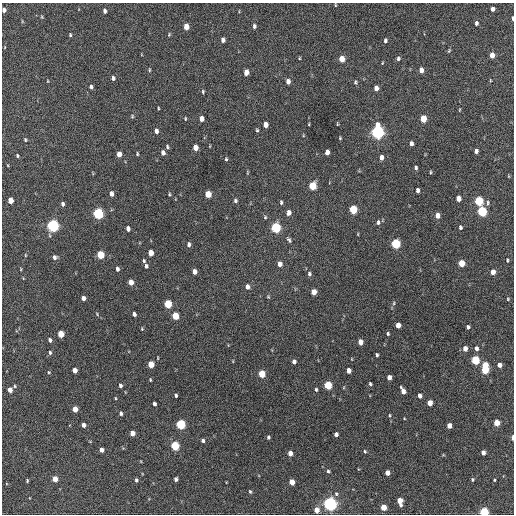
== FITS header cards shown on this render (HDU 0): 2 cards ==
NAXIS1  =                  512 / Axis length
NAXIS2  =                  512 / Axis length

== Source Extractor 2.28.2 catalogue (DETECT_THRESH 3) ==
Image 512 x 512 px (HDU 0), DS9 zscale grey, 1 PNG px = 1 image px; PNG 516 x 516 px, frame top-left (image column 1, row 512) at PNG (2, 3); no overlay
Background 515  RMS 15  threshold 43.7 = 3 sigma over >= 5 px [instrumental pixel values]
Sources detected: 180; all 180 listed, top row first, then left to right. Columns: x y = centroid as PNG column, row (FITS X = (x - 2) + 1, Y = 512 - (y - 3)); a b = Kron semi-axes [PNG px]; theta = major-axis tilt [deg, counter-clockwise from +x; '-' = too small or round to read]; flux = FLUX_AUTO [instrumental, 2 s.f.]
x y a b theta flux
335 5 4 3 - 870
493 9 4 4 - 3700
4 10 4 4 - 3400
105 11 5 3 - 2700
42 17 5 4 - 910
512 18 4 2 - 1800
22 21 5 3 - 920
476 23 5 4 - 2400
186 26 5 4 - 11000
254 26 5 4 - 2400
70 35 4 3 - 1100
169 35 5 4 - 990
223 40 5 4 - 3500
385 40 5 3 - 2000
5 47 4 3 - 610
449 51 6 4 68 1100
492 55 5 4 - 8500
299 58 4 3 - 800
398 58 5 4 - 2000
342 59 5 4 - 14000
382 63 4 3 - 760
149 70 6 3 -83 980
421 70 5 4 - 6000
246 72 5 4 - 9400
113 78 5 4 - 2600
490 80 5 3 - 760
48 81 4 2 - 710
288 81 5 4 - 4800
355 82 6 5 - 1600
91 87 5 3 - 2100
376 88 5 4 - 5500
203 92 5 3 - 1300
158 108 3 2 - 870
459 110 4 3 - 760
132 116 5 4 - 1100
185 119 5 3 - 920
202 119 5 4 - 5600
423 119 5 4 - 23000
309 124 4 2 - 770
337 124 4 2 - 810
265 125 5 4 - 8200
257 130 4 4 - 1300
156 131 5 4 - 4200
377 132 7 5 90 300000
340 138 3 3 - 970
25 140 5 3 - 1100
411 143 5 3 - 3300
167 147 5 3 - 1400
195 148 5 4 - 9300
476 151 4 4 - 3300
327 152 5 4 - 6100
163 153 5 4 - 4300
119 154 5 4 - 7600
137 154 4 3 - 1100
17 156 4 3 - 1100
381 157 5 4 - 4700
226 159 4 4 - 1200
416 168 4 4 - 1700
430 172 5 3 - 980
247 173 7 3 71 910
508 176 5 3 - 770
312 186 5 5 - 33000
417 190 5 3 - 3000
111 194 5 4 - 4400
169 194 4 4 - 990
208 194 5 4 - 19000
458 198 5 4 - 7700
10 200 5 4 - 10000
235 201 6 4 -76 2100
479 201 5 5 - 59000
281 202 6 4 -89 1600
488 203 7 4 82 1900
63 204 5 4 - 2400
353 209 5 4 - 49000
482 211 6 5 - 79000
289 213 5 4 - 5400
98 214 5 5 - 130000
437 215 5 4 - 7100
265 217 5 5 - 1300
378 222 7 5 75 2600
53 225 5 5 - 220000
460 227 4 3 - 1700
276 228 6 5 - 94000
128 229 5 4 - 4300
289 240 9 5 -59 2200
396 243 5 5 - 73000
189 244 5 4 - 2600
151 253 5 4 - 11000
25 255 5 3 - 790
100 255 5 4 - 36000
55 257 6 5 - 2900
507 260 5 3 - 1100
144 261 5 4 - 1300
461 263 5 4 - 19000
280 264 5 4 - 5400
146 266 5 4 - 2200
21 269 4 2 - 730
117 269 4 4 - 2400
194 272 5 4 - 6300
493 272 5 4 - 6700
309 274 5 5 - 1900
131 282 5 4 - 9100
247 287 5 4 - 4300
314 292 5 4 - 9600
268 297 5 4 - 1100
83 298 4 4 - 4400
508 299 5 4 - 1100
394 303 6 3 89 1300
168 304 5 4 - 39000
97 314 6 3 -48 1100
134 314 4 4 - 3100
175 316 5 4 - 27000
398 325 5 4 - 8900
468 327 4 3 - 2300
142 329 5 4 - 930
61 334 5 4 - 18000
388 334 5 4 - 1400
50 340 5 4 - 2800
360 342 5 4 - 8600
465 348 5 4 - 6500
476 348 5 4 - 3700
50 353 5 4 - 1700
377 355 4 3 - 1500
352 359 4 2 - 660
475 360 5 4 - 52000
294 361 4 4 - 3400
151 364 5 4 - 19000
499 365 4 4 - 5800
485 368 9 4 86 58000
74 370 4 4 - 6000
348 370 5 4 - 6800
49 372 5 4 - 1100
262 374 5 4 - 27000
389 377 4 4 - 6700
150 380 4 3 - 950
370 384 4 3 - 1400
120 385 5 4 - 2300
328 385 5 4 - 40000
15 386 5 4 - 1200
10 390 4 4 - 7300
316 390 5 4 - 1400
403 391 7 4 -66 6600
176 395 4 3 - 1800
420 396 4 4 - 4700
115 398 4 3 - 890
430 403 5 4 - 11000
154 404 4 3 - 2300
75 409 5 4 - 11000
121 413 5 4 - 2400
389 415 4 3 - 960
496 423 5 4 - 19000
181 424 5 5 - 80000
84 425 4 3 - 4200
449 426 4 4 - 7700
132 433 4 4 - 6400
336 434 4 4 - 3600
268 437 4 3 - 1600
513 437 4 2 - 4600
203 440 4 4 - 2300
175 446 5 4 - 60000
102 450 4 4 - 4900
365 451 4 4 - 1400
483 452 4 4 - 5200
290 453 4 4 - 7400
328 471 4 4 - 1400
387 473 4 4 - 7900
55 479 4 4 - 10000
176 479 4 3 - 2700
27 480 3 3 - 1100
136 480 4 3 - 1800
472 480 4 4 - 1300
494 480 3 3 - 930
292 482 5 4 - 12000
250 492 5 3 - 1300
336 494 5 5 - 1600
400 501 7 4 -77 12000
330 504 5 5 - 330000
383 507 5 4 - 17000
316 510 5 4 - 9800
484 512 4 4 - 75000
At the frame edge (FLAGS 8, measured only in part): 4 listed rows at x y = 4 10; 512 18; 513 437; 484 512